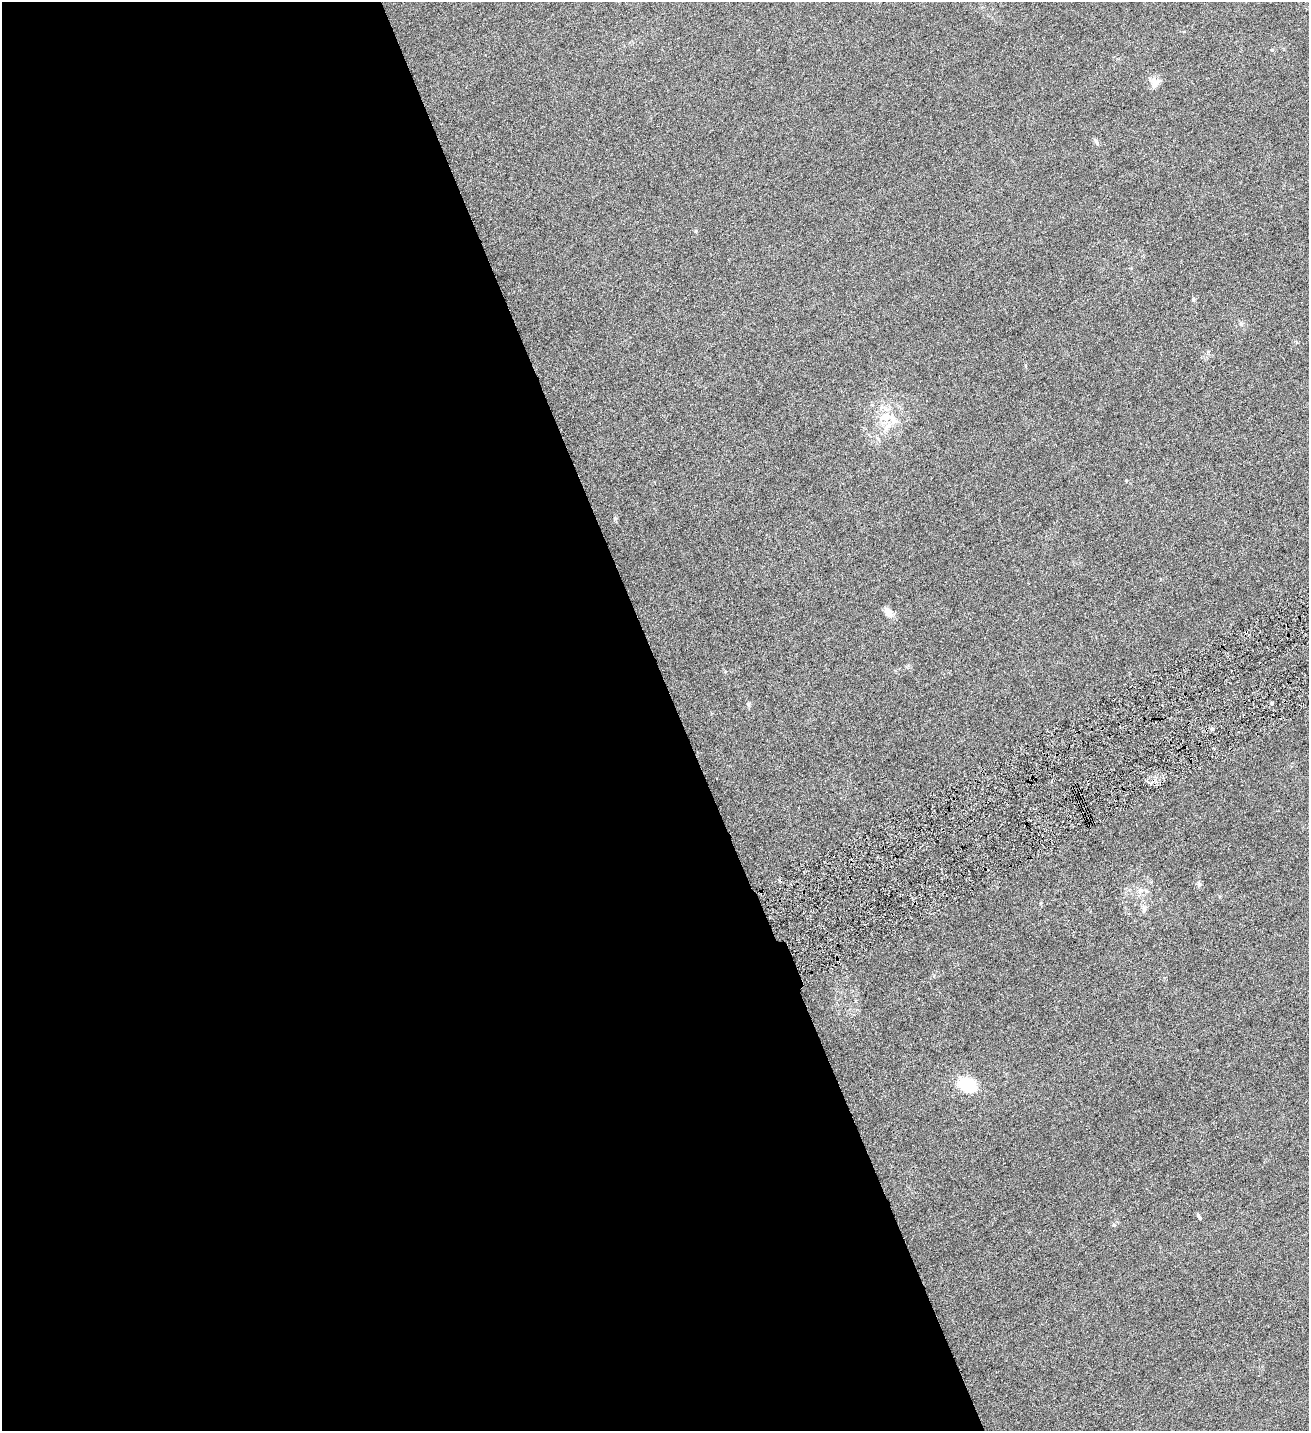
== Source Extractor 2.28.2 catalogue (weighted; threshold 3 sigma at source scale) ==
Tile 9 of 4 x 4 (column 1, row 3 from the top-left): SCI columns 297-1603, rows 1432-2860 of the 5686 x 5720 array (HDU 1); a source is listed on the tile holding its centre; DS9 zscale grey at full resolution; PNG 1311 x 1433 px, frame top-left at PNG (2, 2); no overlay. Shown black and unused: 52% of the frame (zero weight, under 4 of 8 exposures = <1% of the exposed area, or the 3 px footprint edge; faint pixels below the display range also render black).
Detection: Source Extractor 2.28.2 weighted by HDU 2 'WHT'; one run over the whole footprint, this tile lists its part. Background 0.0445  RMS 0.0066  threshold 0.027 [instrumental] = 3 sigma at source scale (4.09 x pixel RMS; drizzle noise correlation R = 1.36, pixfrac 0.8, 0.05/0.05 arcsec/px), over >= 5 px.
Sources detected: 16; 1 inside a brighter listed object's ellipse — not listed separately; the other 15 listed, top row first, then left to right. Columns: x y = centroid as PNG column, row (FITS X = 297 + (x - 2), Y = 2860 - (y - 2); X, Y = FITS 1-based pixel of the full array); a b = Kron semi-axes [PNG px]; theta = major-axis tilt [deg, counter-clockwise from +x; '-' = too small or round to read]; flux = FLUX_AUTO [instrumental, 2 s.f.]
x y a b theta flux
1155 82 14 12 71 4.5
1096 142 10 5 -50 1.3
696 231 5 3 - 0.58
1193 299 5 5 - 0.94
1241 324 6 5 - 1.2
885 416 14 11 16 8.6
888 612 11 8 -51 5.2
1272 703 4 4 - 0.78
748 704 8 5 -70 1.1
1212 729 5 5 - 1.3
1199 884 7 4 -46 1.1
1140 891 10 6 41 2.8
1144 909 12 6 -75 2.5
968 1085 19 13 -24 27
1199 1217 8 4 -63 1.1
Unlisted compact peaks at least as high as the median listed source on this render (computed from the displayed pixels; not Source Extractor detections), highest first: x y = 1114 1225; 615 518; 1272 50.